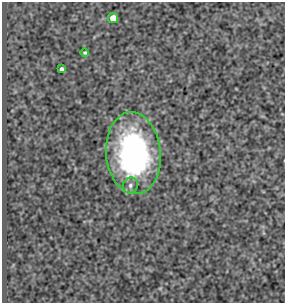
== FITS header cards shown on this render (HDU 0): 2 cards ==
NAXIS1  =                  283
NAXIS2  =                  301

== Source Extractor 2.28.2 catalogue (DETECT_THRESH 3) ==
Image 283 x 301 px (HDU 0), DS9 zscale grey, 1 PNG px = 1 image px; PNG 287 x 305 px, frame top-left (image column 1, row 301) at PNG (2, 2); each listed source drawn as its Kron ellipse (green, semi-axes under 4 px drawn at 4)
Background 133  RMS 0.63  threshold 1.88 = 3 sigma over >= 5 px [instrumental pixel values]
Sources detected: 5; all 5 listed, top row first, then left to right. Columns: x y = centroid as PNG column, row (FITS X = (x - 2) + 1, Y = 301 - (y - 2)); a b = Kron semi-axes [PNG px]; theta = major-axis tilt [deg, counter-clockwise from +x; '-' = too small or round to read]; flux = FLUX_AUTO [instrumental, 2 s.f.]
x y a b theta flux
113 18 5 5 - 520
85 53 4 4 - 59
61 69 4 3 - 98
133 153 41 27 -85 8100
130 185 8 7 - 150